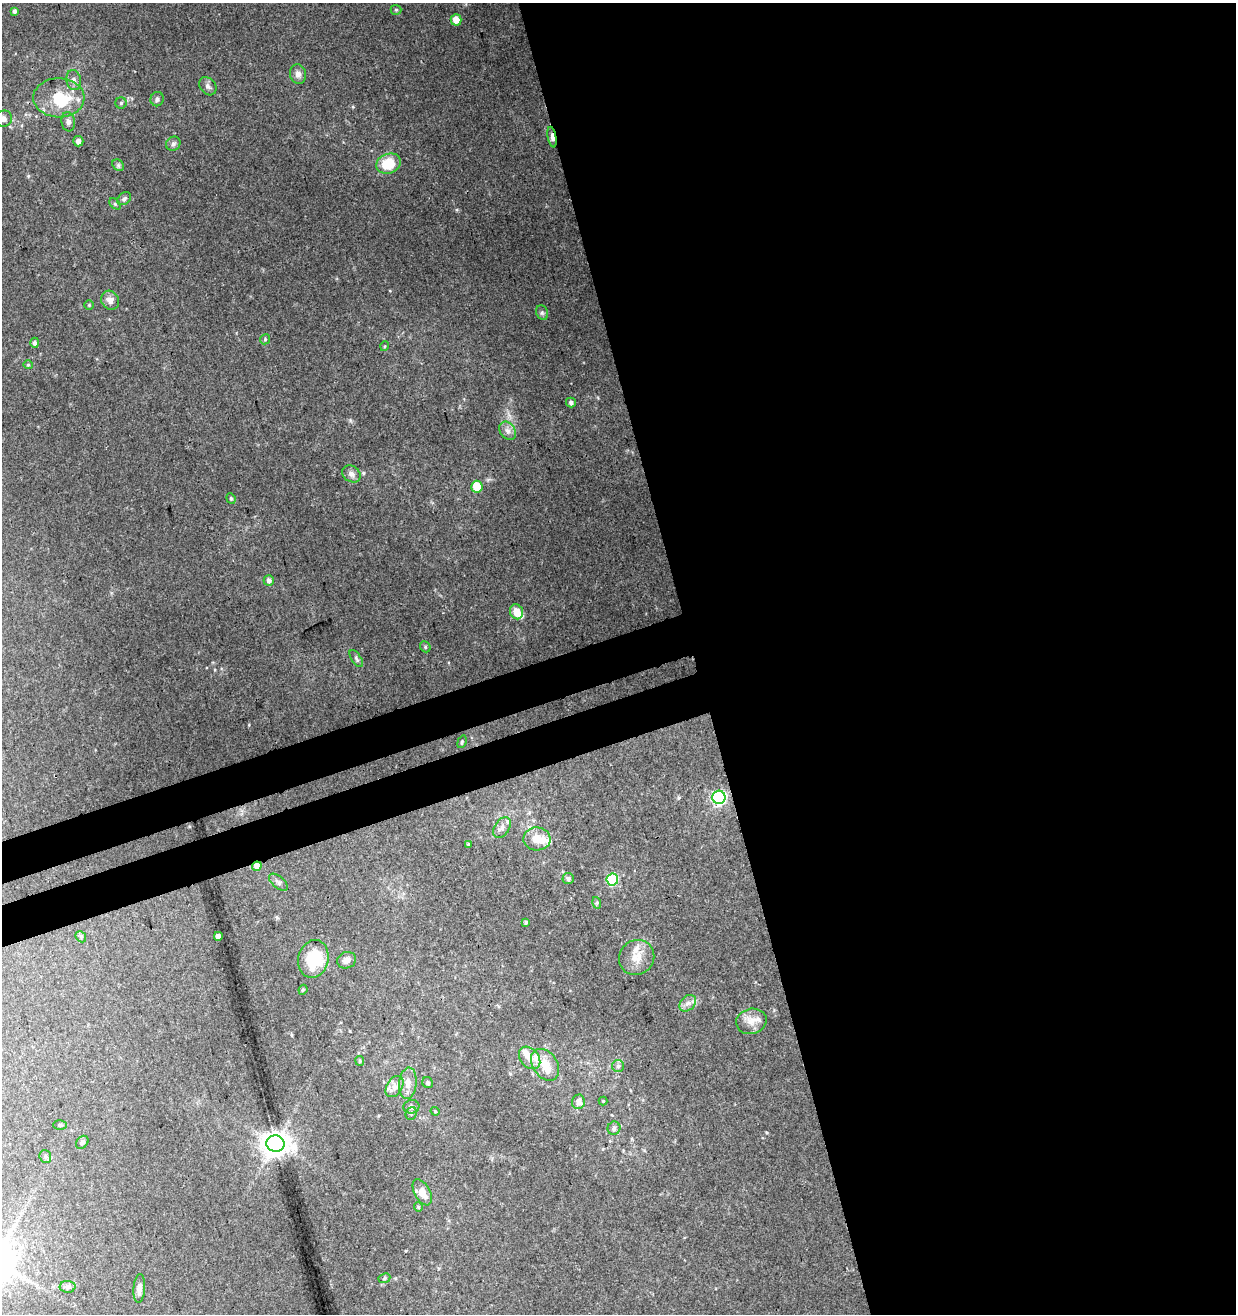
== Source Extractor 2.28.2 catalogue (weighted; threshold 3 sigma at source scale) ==
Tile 8 of 4 x 4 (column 4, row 2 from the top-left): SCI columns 3828-5061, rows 2680-3991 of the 5136 x 5360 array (HDU 1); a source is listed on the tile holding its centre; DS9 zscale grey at full resolution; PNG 1238 x 1316 px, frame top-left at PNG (2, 3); each listed source drawn as its Kron ellipse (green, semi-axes under 4 px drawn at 4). Shown black and unused: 48% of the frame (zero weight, under 3 of 4 exposures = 5% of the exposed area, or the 3 px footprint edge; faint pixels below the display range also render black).
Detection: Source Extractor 2.28.2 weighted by HDU 2 'WHT'; one run over the whole footprint, this tile lists its part. Background 0.144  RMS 0.0067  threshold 0.0301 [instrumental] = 3 sigma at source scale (4.5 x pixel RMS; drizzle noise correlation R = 1.50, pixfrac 1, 0.0396/0.0396 arcsec/px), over >= 5 px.
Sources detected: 84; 1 inside a brighter object's white glare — neither listed nor drawn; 8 inside a brighter listed object's ellipse — not listed separately; the other 75 listed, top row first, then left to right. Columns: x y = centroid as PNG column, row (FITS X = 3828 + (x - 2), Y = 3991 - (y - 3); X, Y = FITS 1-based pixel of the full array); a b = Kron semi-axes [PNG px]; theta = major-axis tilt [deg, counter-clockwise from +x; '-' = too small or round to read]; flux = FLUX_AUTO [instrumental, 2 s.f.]
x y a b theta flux
396 10 5 5 - 0.84
14 11 4 3 - 1.4
456 20 6 5 - 5.9
298 74 10 8 -77 3.3
74 80 10 7 -81 3.6
208 86 10 7 -51 2.5
59 98 25 19 -2 27
157 99 7 6 - 2
121 103 6 5 - 1.3
3 119 9 8 - 3.5
68 122 10 7 -81 2.7
552 137 10 4 -79 6.5
78 141 5 5 - 3.4
173 144 7 6 - 1.8
388 164 12 10 19 19
118 165 6 5 - 1.3
124 199 7 5 40 1.5
115 204 6 4 -45 1
110 300 10 8 -56 4.3
89 305 5 5 - 0.75
542 313 7 5 -69 1.5
265 339 5 5 - 0.88
35 343 5 4 - 1.8
385 346 5 3 - 0.56
28 365 5 4 - 0.76
571 403 5 4 - 2
508 431 10 7 -56 3.2
351 474 10 8 -36 2.9
477 487 6 5 - 18
231 498 5 4 - 1
269 580 5 5 - 2.5
517 612 8 6 -64 8.9
425 647 6 5 - 1
356 659 10 4 -55 1.4
462 742 6 4 69 0.81
719 797 6 6 - 120
502 827 11 7 58 3.9
537 839 13 11 -6 8.8
468 844 4 3 - 0.67
257 866 5 4 - 5.3
568 878 6 5 - 1.8
612 880 6 6 - 50
278 882 11 5 -39 2
597 903 6 4 -73 0.87
526 922 4 3 - 1.1
218 936 4 4 - 3.8
81 937 6 4 -48 1.1
637 957 18 17 - 10
313 959 19 15 77 29
347 960 9 8 - 3.6
303 990 5 4 - 1
688 1003 9 7 43 3.2
751 1021 15 12 13 7.3
530 1058 13 9 -49 6.4
360 1061 5 4 - 0.83
545 1065 17 12 -55 11
618 1066 6 6 - 1.7
408 1083 16 9 84 6.1
428 1083 6 5 - 1.5
394 1087 11 7 58 4.7
603 1101 4 4 - 0.61
578 1102 7 6 - 4.8
411 1107 8 7 - 2
435 1111 4 4 - 0.73
411 1113 6 5 - 1.2
60 1125 6 4 2 1
614 1128 7 6 - 2.3
82 1142 7 5 47 1.4
275 1144 9 8 - 840
45 1157 6 5 - 1.4
422 1192 14 7 -61 7.2
418 1207 4 4 - 0.78
384 1278 6 4 24 1.1
68 1287 8 6 2 2
139 1288 14 5 85 3.9
Overlapping masked pixels (flux is a lower limit): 2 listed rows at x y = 552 137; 257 866
Isophote crosses this tile's border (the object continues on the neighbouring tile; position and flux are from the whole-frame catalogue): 1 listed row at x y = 3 119
Unlisted compact peaks at least as high as the median listed source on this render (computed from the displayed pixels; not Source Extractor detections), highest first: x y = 28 176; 249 725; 350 420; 353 107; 456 210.